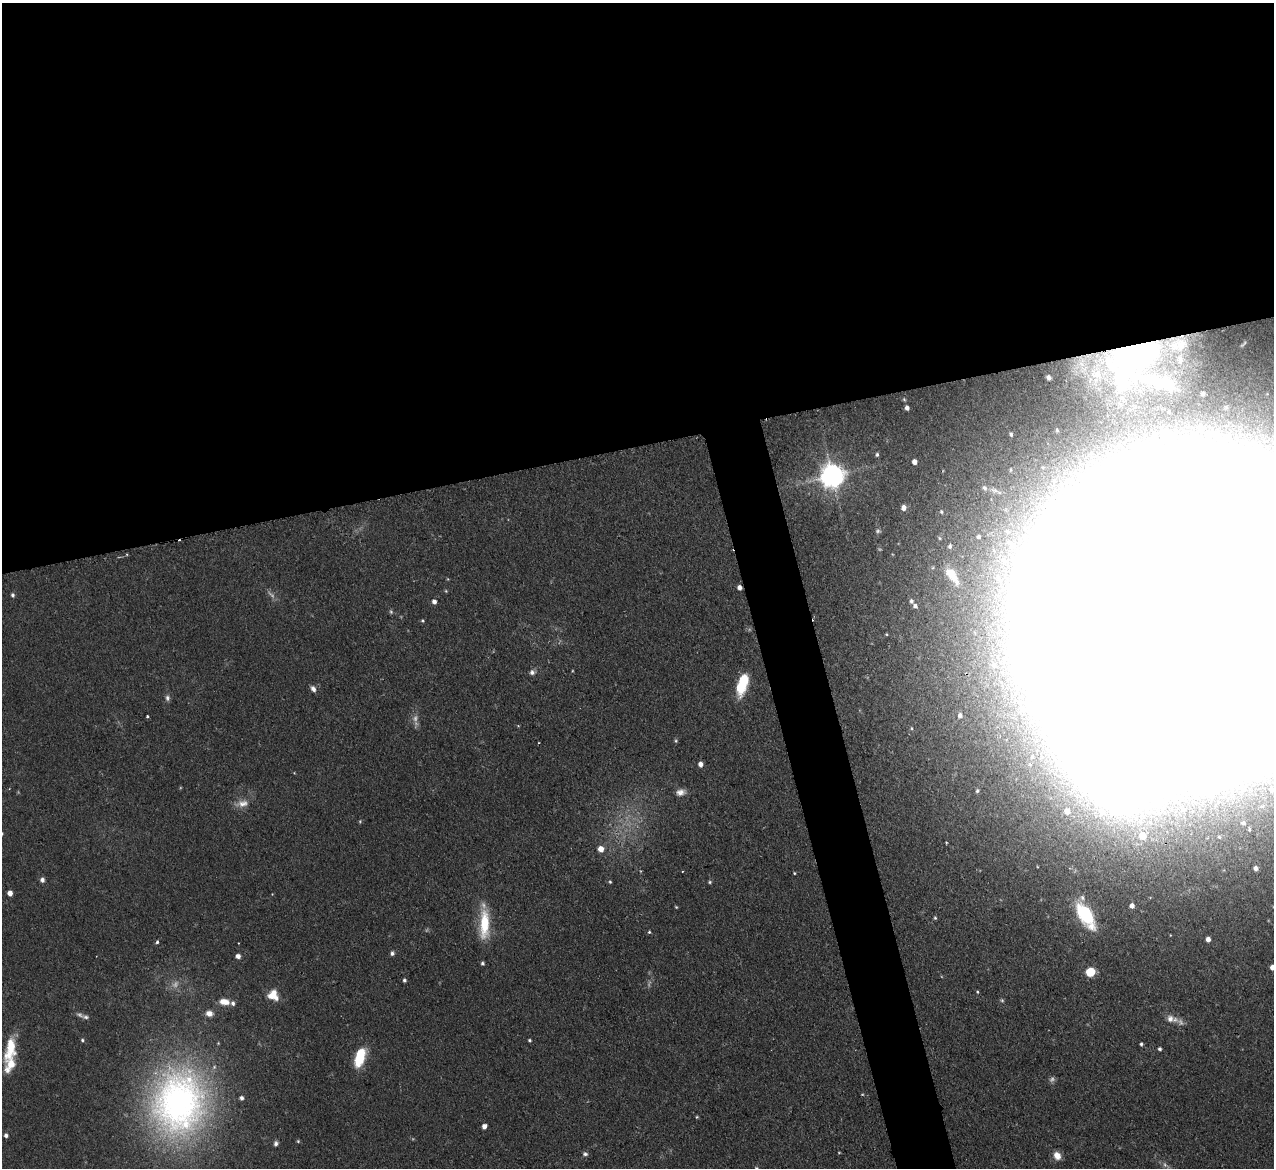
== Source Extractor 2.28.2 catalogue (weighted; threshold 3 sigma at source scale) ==
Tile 2 of 4 x 4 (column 2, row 1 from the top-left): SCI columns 1273-2544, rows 3761-4926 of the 5089 x 5065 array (HDU 1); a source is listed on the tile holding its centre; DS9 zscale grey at full resolution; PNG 1276 x 1170 px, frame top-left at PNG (2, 3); no overlay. Shown black and unused: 41% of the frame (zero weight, under 2 of 3 exposures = <1% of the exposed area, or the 3 px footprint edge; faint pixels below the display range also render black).
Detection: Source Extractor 2.28.2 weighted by HDU 2 'WHT'; one run over the whole footprint, this tile lists its part. Background 0.0886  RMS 0.0061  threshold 0.0274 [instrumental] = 3 sigma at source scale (4.5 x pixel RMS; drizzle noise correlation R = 1.50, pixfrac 1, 0.05/0.05 arcsec/px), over >= 5 px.
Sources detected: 128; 12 too faint to see at this stretch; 20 inside a brighter object's white glare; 2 cosmic-ray / hot-pixel residue — not listed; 8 inside a brighter listed object's ellipse — not listed separately; the other 86 listed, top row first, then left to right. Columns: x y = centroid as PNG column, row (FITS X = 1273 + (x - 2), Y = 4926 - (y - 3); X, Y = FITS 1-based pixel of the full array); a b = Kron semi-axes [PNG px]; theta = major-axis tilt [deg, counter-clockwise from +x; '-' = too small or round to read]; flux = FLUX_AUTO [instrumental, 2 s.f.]
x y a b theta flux
1134 355 53 29 15 95
1049 377 4 3 - 1.4
1162 382 50 15 -19 23
907 408 4 4 - 2.3
1201 428 6 6 - 1.9
1011 434 4 3 - 1.2
877 454 5 4 - 1.1
914 462 5 4 - 3.9
832 476 8 8 - 710
984 488 7 6 - 1.7
903 508 5 5 - 3.9
941 512 5 4 - 0.87
878 531 7 6 - 1.3
978 537 4 4 - 1.4
950 546 5 4 - 1.5
1013 546 9 6 -77 2.4
952 576 29 12 -54 16
739 587 5 4 - 3.1
446 591 4 4 - 0.7
12 595 5 4 - 1.4
911 601 6 5 - 1.7
434 602 5 5 - 2.8
915 606 5 5 - 2
1191 612 132 119 -3 26000
423 620 5 4 - 0.84
994 665 8 6 -74 2.6
532 672 7 7 - 2.3
742 684 23 10 72 24
313 689 9 6 -58 2.7
167 698 8 6 -78 2
960 715 6 6 - 2.1
147 716 3 3 - 1.4
912 728 5 3 - 0.69
676 741 6 4 70 0.93
700 764 5 4 - 3.9
1272 789 6 5 - 1.7
977 791 5 5 - 1.3
680 792 12 8 12 4.1
242 803 20 9 8 6.1
1067 811 9 9 - 6
1243 823 8 6 3 2
1142 836 7 6 - 13
946 842 3 2 - 0.7
601 849 6 6 - 5.9
1256 868 5 5 - 2.3
794 873 3 3 - 0.58
42 880 6 5 - 2.2
610 882 5 4 - 0.82
710 882 5 4 - 0.93
10 893 5 4 - 4.7
1132 906 5 5 - 3.4
676 907 4 3 - 0.63
1086 915 28 13 -58 40
935 918 5 4 - 0.85
484 924 38 12 89 25
649 932 4 4 - 0.85
1208 939 4 4 - 3.5
157 942 4 3 - 1.3
392 953 5 5 - 1.8
238 956 5 5 - 3.1
482 963 4 4 - 1.2
1272 967 4 4 - 3.7
1090 972 7 7 - 17
404 980 4 4 - 1.2
977 992 5 4 - 0.67
273 995 13 11 -56 10
1002 1000 5 5 - 0.95
224 1002 12 7 -8 7
209 1013 9 7 -5 4.3
86 1017 7 6 - 1.6
1170 1019 11 10 - 4.8
82 1040 5 4 - 1
529 1040 4 4 - 0.91
1141 1044 4 3 - 1.2
10 1049 31 12 77 20
1160 1049 4 3 - 1.3
360 1057 20 9 73 23
178 1103 84 66 84 280
697 1117 4 3 - 0.71
484 1126 5 4 - 3.2
6 1135 5 4 - 1.9
298 1141 4 4 - 0.79
276 1143 7 5 72 1.7
585 1154 7 5 -17 1.6
1057 1155 10 8 -60 5.4
756 1168 6 4 -28 0.93
Overlapping masked pixels (flux is a lower limit): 3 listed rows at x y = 1134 355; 739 587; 1191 612
Isophote crosses this tile's border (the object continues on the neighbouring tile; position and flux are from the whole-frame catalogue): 3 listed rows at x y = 1191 612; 1272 967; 756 1168